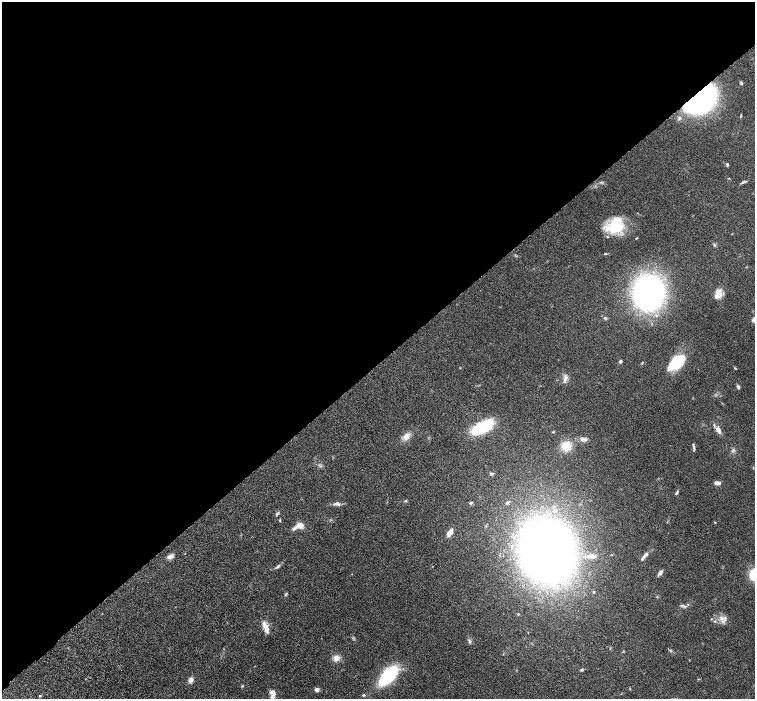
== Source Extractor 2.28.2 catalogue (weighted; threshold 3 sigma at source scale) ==
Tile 2 of 4 x 4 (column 2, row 1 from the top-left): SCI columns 1553-3058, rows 4379-5771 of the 6116 x 6111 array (HDU 1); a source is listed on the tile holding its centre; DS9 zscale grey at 2 x 2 block average (1 PNG px = mean of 2 x 2 image px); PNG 757 x 701 px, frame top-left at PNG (2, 2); no overlay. Shown black and unused: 52% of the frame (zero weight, under 4 of 8 exposures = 3% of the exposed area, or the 3 px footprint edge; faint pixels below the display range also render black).
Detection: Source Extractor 2.28.2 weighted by HDU 2 'WHT'; one run over the whole footprint, this tile lists its part. Background 0.0536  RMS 0.0042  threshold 0.0173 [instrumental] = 3 sigma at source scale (4.09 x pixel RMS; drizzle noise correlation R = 1.36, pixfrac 0.8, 0.05/0.05 arcsec/px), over >= 5 px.
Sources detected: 75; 1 inside a brighter object's white glare — not listed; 7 inside a brighter listed object's ellipse — not listed separately; the other 67 listed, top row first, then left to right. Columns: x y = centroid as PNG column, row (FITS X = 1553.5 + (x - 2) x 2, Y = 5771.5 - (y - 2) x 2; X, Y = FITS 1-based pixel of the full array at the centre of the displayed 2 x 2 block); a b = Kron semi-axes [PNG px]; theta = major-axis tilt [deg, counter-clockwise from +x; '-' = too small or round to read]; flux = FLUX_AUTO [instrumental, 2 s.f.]
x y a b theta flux
741 83 4 3 - 1.2
700 99 22 14 39 280
741 116 5 2 - 0.59
727 165 4 3 - 1.2
728 178 3 2 - 0.41
602 182 5 2 - 1.1
743 182 8 3 19 1.6
615 226 20 17 43 33
636 238 3 2 - 0.52
714 245 4 2 - 0.77
605 253 3 3 - 0.87
720 291 15 7 90 5.6
648 293 19 16 87 400
605 318 5 4 - 1.2
754 320 6 5 - 2.5
620 361 3 3 - 2.4
642 363 3 2 - 0.58
677 363 18 11 38 35
460 368 2 2 - 0.41
735 368 4 2 - 0.73
565 378 11 5 65 3.6
738 387 5 3 - 1.7
482 427 17 7 29 73
718 430 10 6 -62 4.8
553 432 3 2 - 0.67
406 436 10 8 66 6.2
584 439 9 5 -5 3.7
566 446 12 11 - 14
694 449 8 3 -83 1.3
733 450 6 4 49 1.7
491 473 4 3 - 1.5
717 483 7 4 -4 3.3
676 493 6 3 59 1.3
405 501 4 3 - 0.89
471 503 4 3 - 1.2
507 503 5 4 - 2
337 504 9 5 -3 3.2
276 514 6 3 71 1.2
280 520 4 3 - 0.67
715 522 3 2 - 0.47
300 525 6 5 - 6.9
295 528 10 4 37 3.4
449 533 7 5 65 4.5
547 551 31 25 -72 1100
592 556 9 4 4 5.5
645 556 13 3 50 4.5
170 557 9 5 9 3.3
278 566 8 3 49 1.7
660 573 7 4 50 3.1
594 592 3 2 - 1.3
286 594 5 2 - 0.89
682 606 7 3 -16 1.6
518 614 3 3 - 0.8
722 618 7 5 -2 3.9
711 619 3 2 - 0.5
264 625 13 6 -57 6.1
353 638 3 2 - 0.62
469 641 7 3 -74 1.7
336 658 8 7 - 4.9
581 670 4 3 - 1.2
388 676 12 6 47 120
191 680 7 5 57 3.9
242 686 3 3 - 0.74
317 689 4 4 - 3.5
273 692 9 7 -71 4.4
364 695 4 3 - 0.88
40 696 3 2 - 0.62
Overlapping masked pixels (flux is a lower limit): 1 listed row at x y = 700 99
Isophote crosses this tile's border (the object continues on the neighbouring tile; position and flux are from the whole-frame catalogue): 1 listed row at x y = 754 320